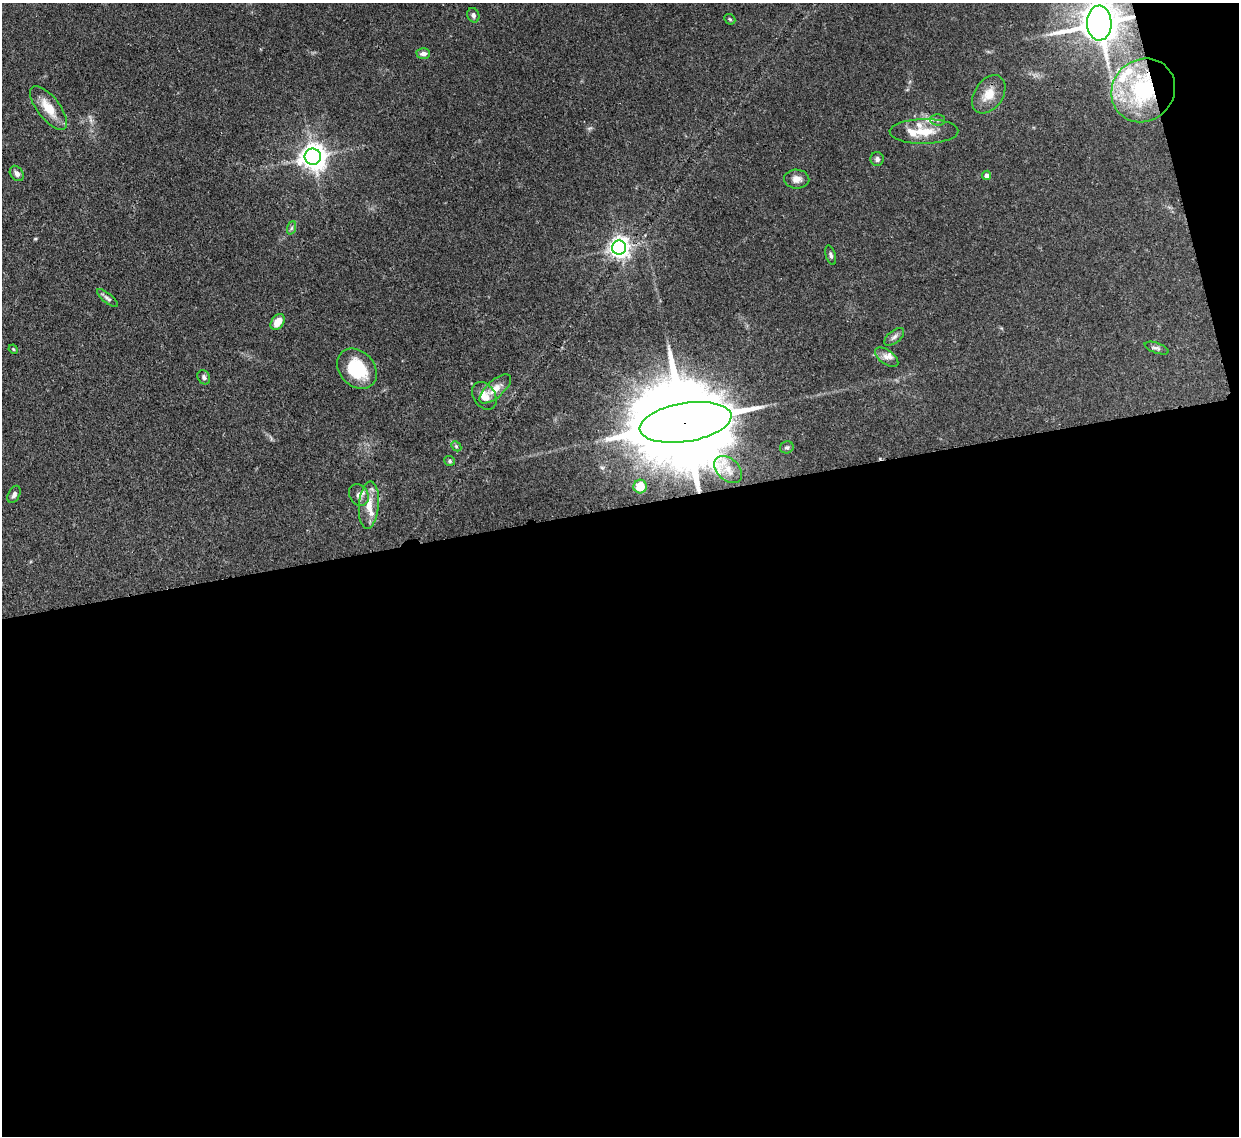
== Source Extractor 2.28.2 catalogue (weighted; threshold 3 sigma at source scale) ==
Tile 16 of 4 x 4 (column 4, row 4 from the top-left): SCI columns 3795-5031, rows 215-1348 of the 5110 x 5091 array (HDU 1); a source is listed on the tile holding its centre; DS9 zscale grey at full resolution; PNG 1241 x 1138 px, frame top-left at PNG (2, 3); each listed source drawn as its Kron ellipse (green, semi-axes under 4 px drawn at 4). Shown black and unused: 57% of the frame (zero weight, under 3 of 4 exposures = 9% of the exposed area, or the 3 px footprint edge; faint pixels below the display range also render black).
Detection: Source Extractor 2.28.2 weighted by HDU 2 'WHT'; one run over the whole footprint, this tile lists its part. Background 0.146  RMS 0.0052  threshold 0.0234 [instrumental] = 3 sigma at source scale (4.5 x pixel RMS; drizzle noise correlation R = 1.50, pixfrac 1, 0.05/0.05 arcsec/px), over >= 5 px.
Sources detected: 43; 7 inside a brighter listed object's ellipse — not listed separately; the other 36 listed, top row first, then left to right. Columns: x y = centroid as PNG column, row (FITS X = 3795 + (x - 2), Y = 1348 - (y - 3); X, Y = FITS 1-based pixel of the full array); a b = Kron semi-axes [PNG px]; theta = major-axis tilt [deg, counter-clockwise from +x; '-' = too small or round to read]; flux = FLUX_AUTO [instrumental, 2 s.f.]
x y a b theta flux
473 15 7 6 - 1.6
730 19 6 4 -44 0.7
1099 23 17 12 -88 1800
423 53 7 5 2 2.3
1143 90 33 30 45 42
989 94 21 14 55 8.4
48 108 26 11 -52 11
938 120 7 5 -1 1.3
924 131 34 12 1 12
313 157 8 8 - 540
877 159 7 6 - 1.5
17 173 8 6 -55 1.9
986 175 5 4 - 2.3
797 179 12 9 -2 3.4
291 228 7 4 70 1
619 248 7 7 - 320
831 255 10 5 -73 1.3
107 298 13 5 -39 1.5
278 322 9 6 55 6.9
894 337 12 6 39 2
1157 348 12 5 -20 1.4
13 349 5 3 - 0.53
887 357 13 7 -36 2.8
357 369 22 17 -46 24
204 377 7 6 - 1.4
495 389 20 8 41 5.2
484 396 15 11 -56 5.7
686 422 46 19 9 14000
456 446 6 4 -46 0.73
787 447 7 6 - 1.1
450 461 5 5 - 0.9
728 469 16 10 -43 5.3
640 487 7 6 - 8.8
14 494 9 5 62 1.7
359 495 11 9 -59 3.1
369 505 23 10 85 8.3
Overlapping masked pixels (flux is a lower limit): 3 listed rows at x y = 1099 23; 1143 90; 686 422
Isophote crosses this tile's border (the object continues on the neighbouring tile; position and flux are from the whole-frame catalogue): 1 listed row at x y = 1099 23